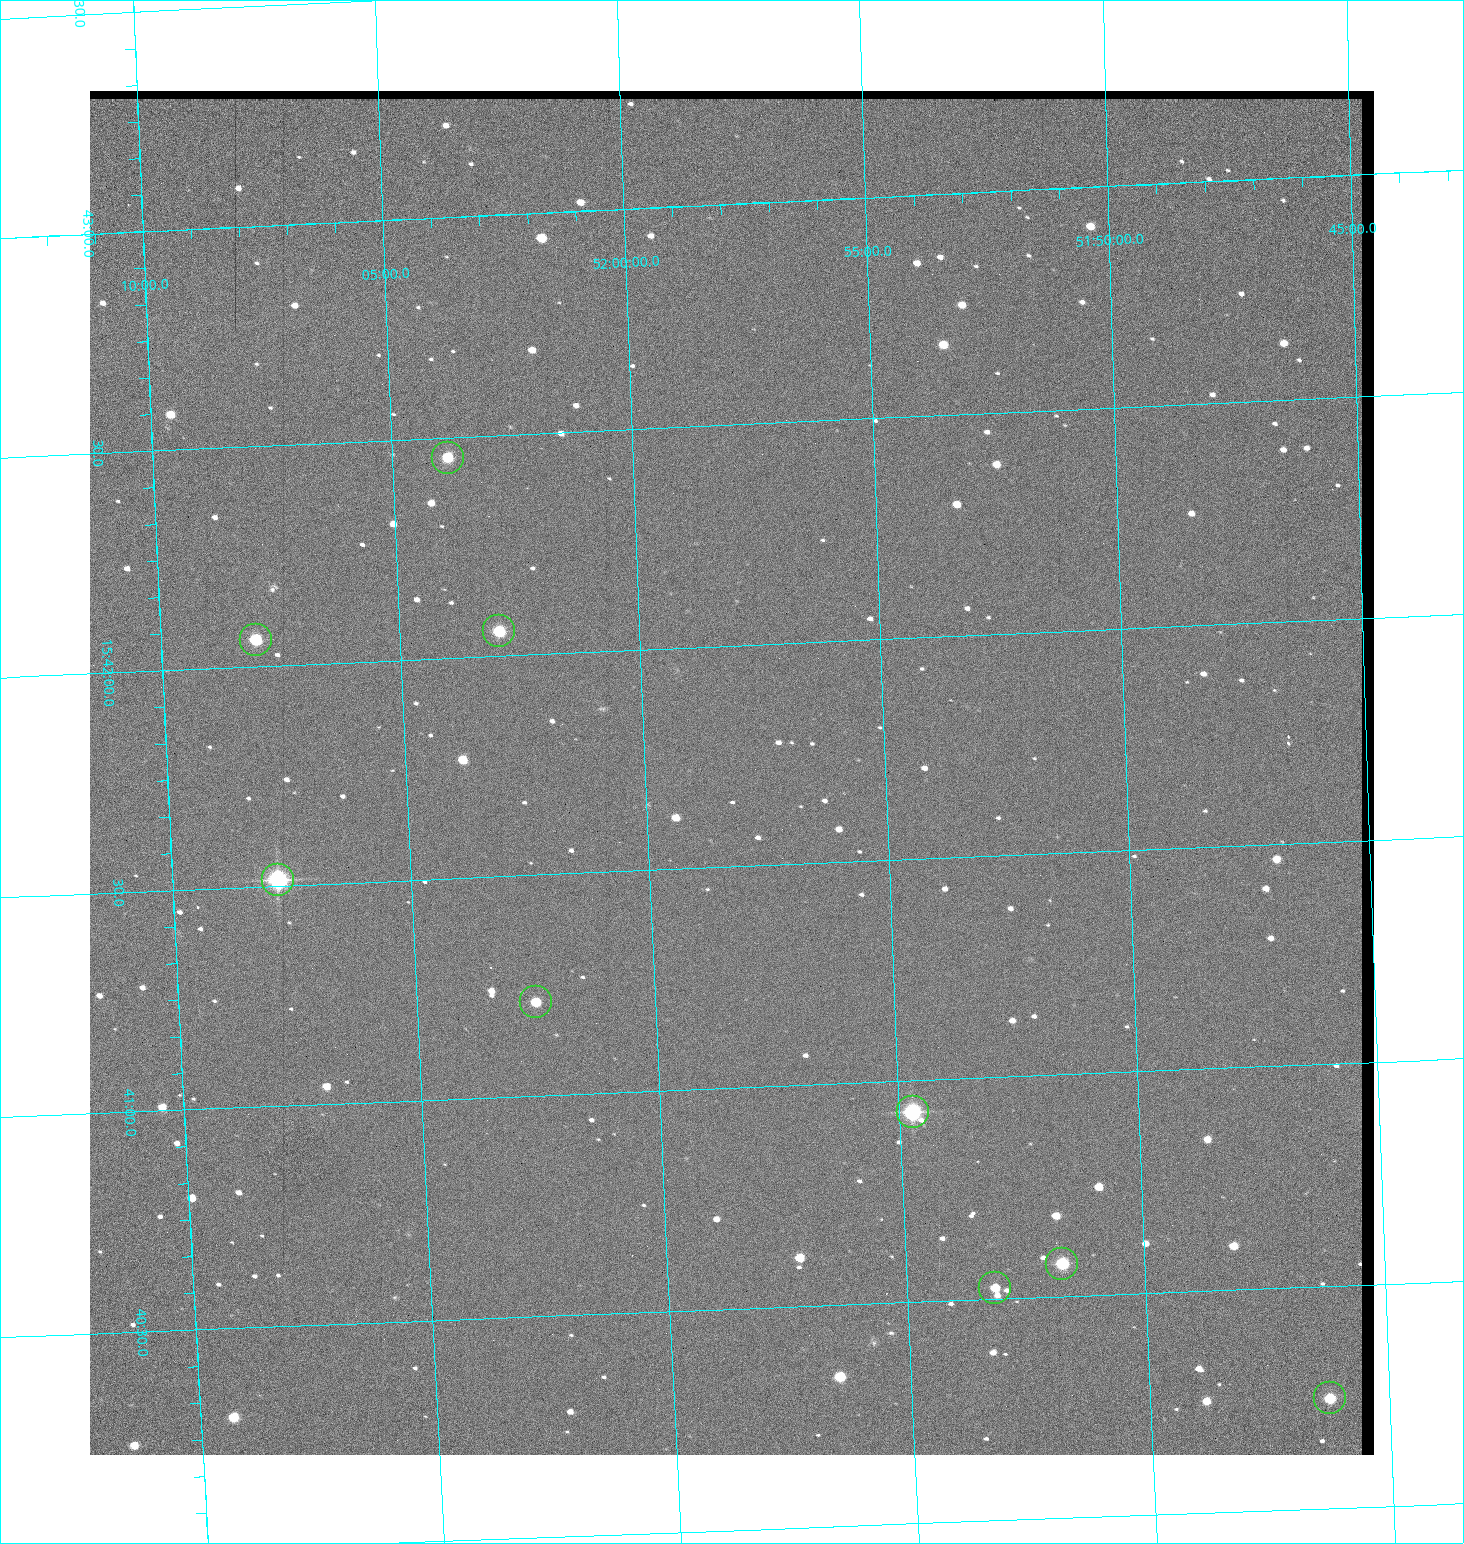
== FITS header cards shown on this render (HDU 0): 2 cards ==
NAXIS1  =                 1284 / length of data axis 1
NAXIS2  =                 1364 / length of data axis 2

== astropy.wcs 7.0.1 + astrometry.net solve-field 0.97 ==
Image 1284 x 1364 px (HDU 0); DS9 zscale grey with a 90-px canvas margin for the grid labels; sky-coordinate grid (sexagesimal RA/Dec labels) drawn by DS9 from the SOLVED WCS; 9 Tycho-2 reference stars matched to detected sources circled (green)
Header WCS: RA---TAN/DEC--TAN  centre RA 15:41:43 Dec +51:58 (235.43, +51.97 deg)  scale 1.26 arcsec/px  FOV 26.9' x 28.5'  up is +92 deg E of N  parity flipped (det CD > 0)
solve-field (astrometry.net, Tycho-2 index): VERIFIED the header's WCS against the Tycho-2 star catalogue (9 matches, 0 conflicts) and refined it, rather than solving blind
Solved WCS: RA---TAN-SIP/DEC--TAN-SIP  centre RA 15:41:43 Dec +51:58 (235.43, +51.97 deg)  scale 1.25 arcsec/px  FOV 26.8' x 28.5'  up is +92 deg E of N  parity flipped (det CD > 0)
The solver's refit moves the header's centre by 0.37 arcsec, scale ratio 0.9967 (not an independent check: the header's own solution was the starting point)
Tycho-2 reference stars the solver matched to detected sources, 9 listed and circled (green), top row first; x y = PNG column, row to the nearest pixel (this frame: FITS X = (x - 90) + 1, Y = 1364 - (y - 91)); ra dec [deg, ICRS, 3 dp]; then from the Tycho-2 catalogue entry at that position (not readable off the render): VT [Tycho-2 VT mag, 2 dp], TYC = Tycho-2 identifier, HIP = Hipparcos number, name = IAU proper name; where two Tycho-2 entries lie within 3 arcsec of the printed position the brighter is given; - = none
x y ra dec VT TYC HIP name
448 458 235.614 +52.064 11.61 3489-1132-1 - -
499 631 235.514 +52.049 11.19 3489-1407-1 - -
256 640 235.515 +52.133 11.12 3489-1380-1 - -
278 880 235.378 +52.130 9.31 3489-1322-1 76850 -
536 1002 235.303 +52.042 11.52 3489-958-1 - -
913 1112 235.232 +51.912 9.59 3489-824-1 - -
1062 1264 235.143 +51.862 10.97 3489-1016-1 - -
995 1288 235.131 +51.886 12.29 3489-908-1 - -
1330 1398 235.062 +51.771 11.53 3489-1453-1 - -